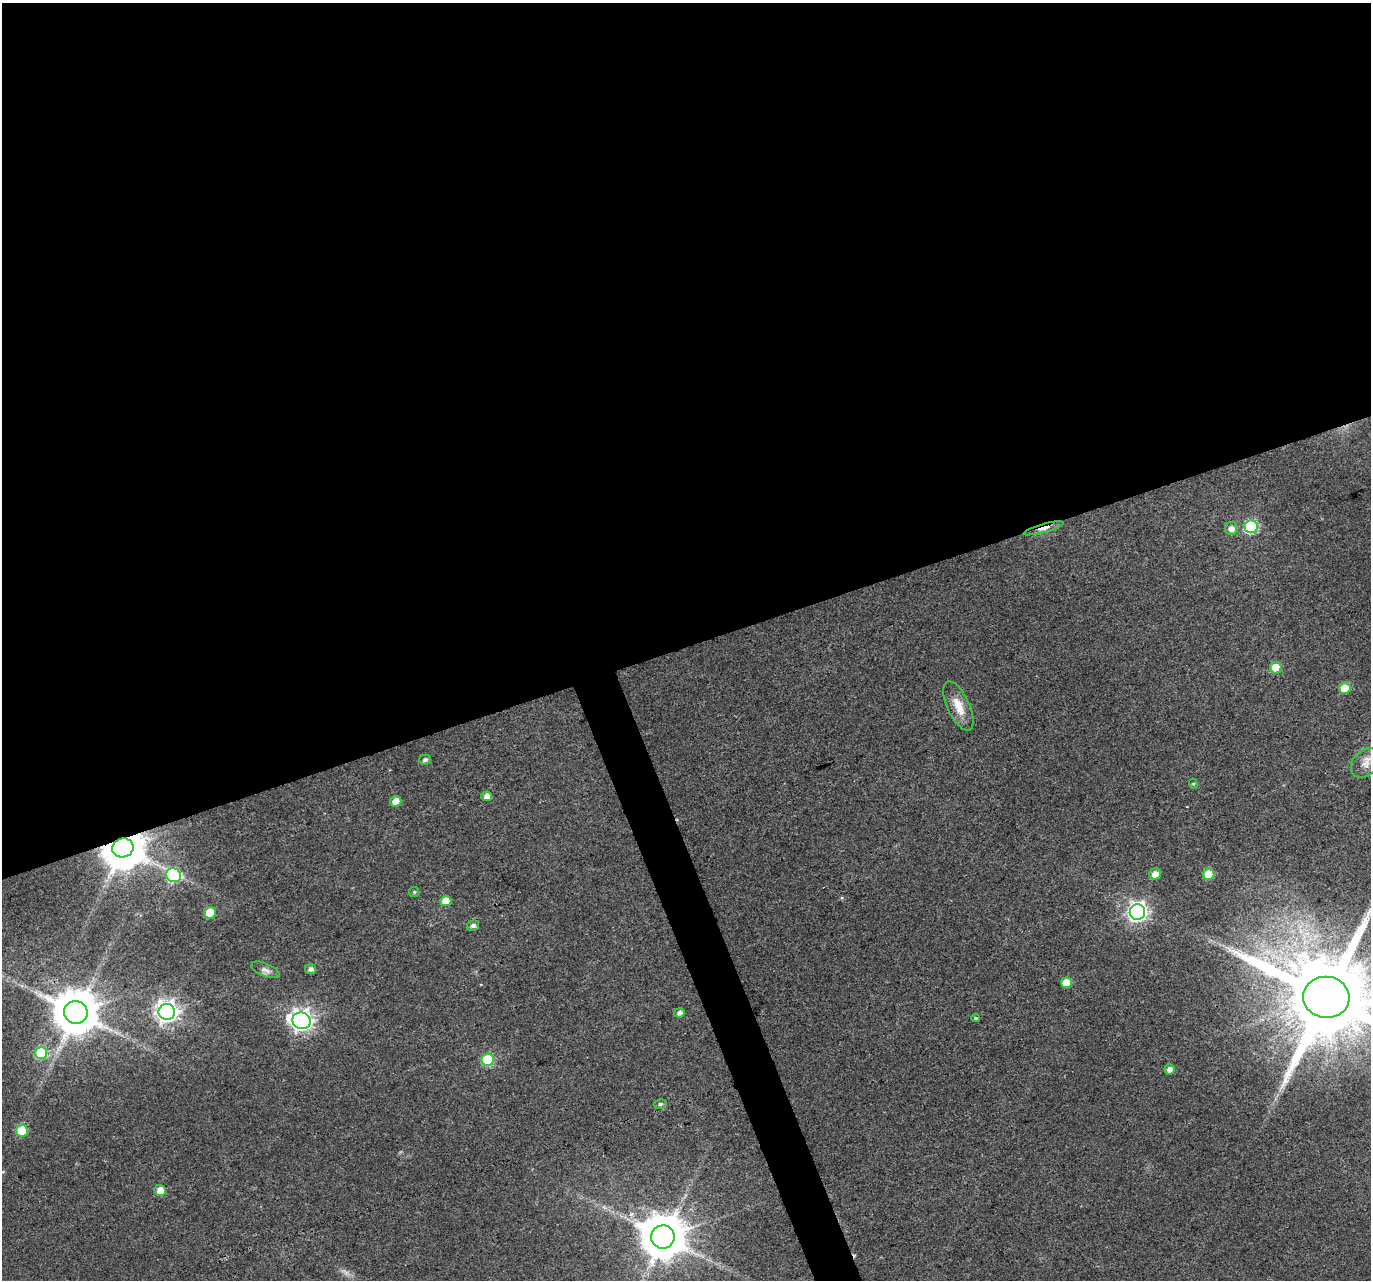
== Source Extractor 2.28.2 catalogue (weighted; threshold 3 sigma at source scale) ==
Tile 2 of 4 x 4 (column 2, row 1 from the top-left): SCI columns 1372-2740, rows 3968-5245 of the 5484 x 5319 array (HDU 1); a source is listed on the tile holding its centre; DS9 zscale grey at full resolution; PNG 1373 x 1282 px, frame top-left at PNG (2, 3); each listed source drawn as its Kron ellipse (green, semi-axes under 4 px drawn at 4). Shown black and unused: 52% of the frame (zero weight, under 3 of 4 exposures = <1% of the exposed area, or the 3 px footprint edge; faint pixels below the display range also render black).
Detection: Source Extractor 2.28.2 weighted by HDU 2 'WHT'; one run over the whole footprint, this tile lists its part. Background 0.0313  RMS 0.0039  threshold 0.0177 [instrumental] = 3 sigma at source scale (4.5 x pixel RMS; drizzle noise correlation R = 1.50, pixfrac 1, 0.0396/0.0396 arcsec/px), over >= 5 px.
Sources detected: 37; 1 too faint to see at this stretch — neither listed nor drawn; the other 36 listed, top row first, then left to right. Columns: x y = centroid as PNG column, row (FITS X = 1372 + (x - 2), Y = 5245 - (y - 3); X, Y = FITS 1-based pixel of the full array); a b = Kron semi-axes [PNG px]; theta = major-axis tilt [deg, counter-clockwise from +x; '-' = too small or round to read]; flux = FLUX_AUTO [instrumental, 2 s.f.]
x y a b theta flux
1251 527 6 6 - 44
1043 528 20 4 16 2.4
1231 528 6 6 - 2.4
1276 668 6 6 - 8.1
1345 688 5 5 - 11
958 706 27 11 -65 7.3
425 760 6 5 - 1
1365 763 17 12 45 4.8
1193 784 5 4 - 0.59
486 796 5 4 - 2.7
396 801 5 5 - 4.4
123 848 10 9 - 1600
1155 874 6 5 - 3.6
1209 874 5 5 - 10
173 875 7 6 - 49
414 892 5 5 - 0.55
446 901 5 5 - 5.9
1137 912 8 7 - 170
210 913 6 5 - 13
473 926 6 5 - 1.3
311 969 5 5 - 1.6
265 970 15 6 -22 1.8
1066 983 5 5 - 7.1
1326 997 23 20 -6 8500
76 1012 12 11 - 1700
167 1012 8 8 - 260
679 1013 5 4 - 1.7
976 1018 4 4 - 0.47
301 1021 9 8 - 240
41 1053 6 6 - 28
488 1060 6 6 - 30
1170 1069 5 5 - 2.4
660 1104 6 5 - 0.81
22 1131 6 6 - 16
160 1190 6 5 - 4.7
663 1237 12 11 - 1700
Overlapping masked pixels (flux is a lower limit): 3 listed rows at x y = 1043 528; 123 848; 1326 997
Isophote crosses this tile's border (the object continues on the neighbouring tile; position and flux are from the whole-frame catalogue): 1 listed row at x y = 1326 997